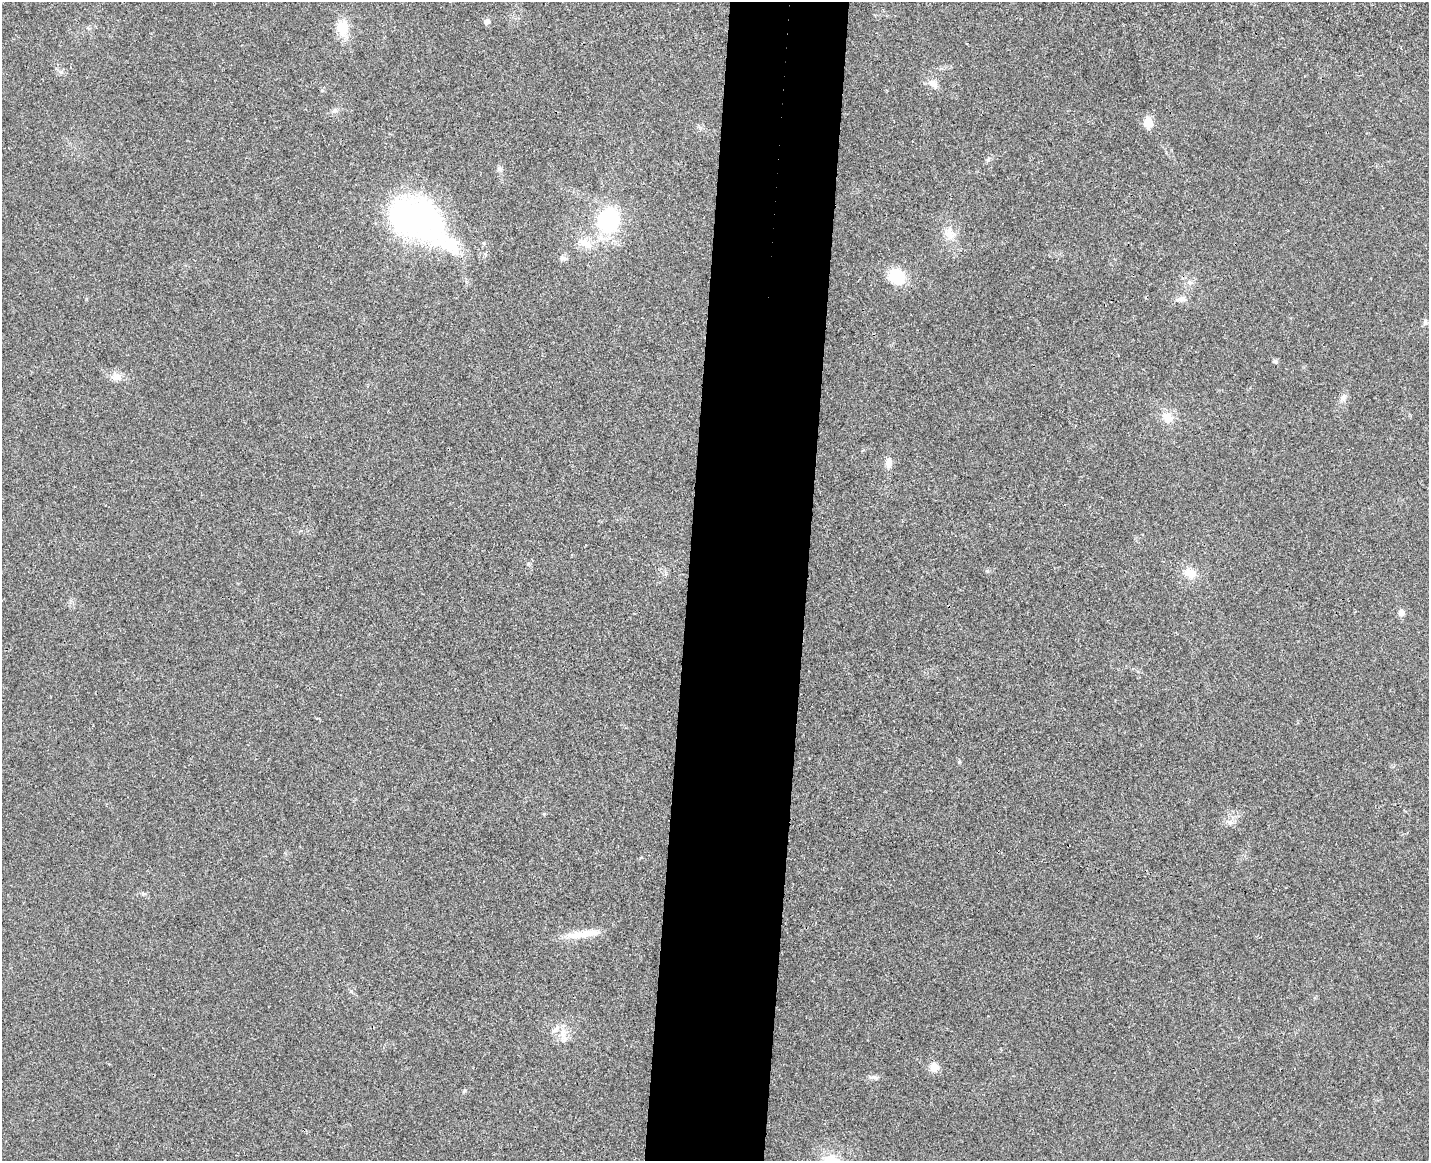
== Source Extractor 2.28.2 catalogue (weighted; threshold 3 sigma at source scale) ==
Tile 8 of 3 x 4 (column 2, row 3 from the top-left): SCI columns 1597-3023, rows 1172-2330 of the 4732 x 4672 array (HDU 1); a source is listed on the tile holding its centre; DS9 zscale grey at full resolution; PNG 1431 x 1163 px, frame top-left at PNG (2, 2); no overlay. Shown black and unused: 8% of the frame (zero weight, under 3 of 4 exposures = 6% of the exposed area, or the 3 px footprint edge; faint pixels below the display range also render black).
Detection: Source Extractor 2.28.2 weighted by HDU 2 'WHT'; one run over the whole footprint, this tile lists its part. Background 0.0215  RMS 0.0063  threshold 0.0286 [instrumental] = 3 sigma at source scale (4.5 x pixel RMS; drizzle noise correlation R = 1.50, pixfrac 1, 0.05/0.05 arcsec/px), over >= 5 px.
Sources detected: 30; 1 inside a brighter listed object's ellipse — not listed separately; the other 29 listed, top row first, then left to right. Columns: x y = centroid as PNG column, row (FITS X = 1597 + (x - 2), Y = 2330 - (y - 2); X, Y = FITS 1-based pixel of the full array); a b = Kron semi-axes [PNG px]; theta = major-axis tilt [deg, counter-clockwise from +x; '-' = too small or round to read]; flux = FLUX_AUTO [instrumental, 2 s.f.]
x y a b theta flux
487 21 6 5 - 3.5
342 28 16 12 -75 12
933 84 13 8 -46 4.2
1148 123 13 10 -75 6.5
988 160 6 5 - 1.1
499 169 7 5 -47 1.5
416 218 48 34 -12 180
608 220 21 20 - 53
950 234 16 12 -81 7.5
584 243 17 11 -13 7.6
563 258 9 6 16 2
897 277 17 14 -31 19
1190 282 8 6 -43 1.9
1182 299 11 6 1 2.5
1425 322 7 4 -71 1.1
1275 361 6 5 - 1
116 377 13 9 11 4.6
1343 398 11 6 84 2.6
1167 417 15 12 -37 7.1
889 463 12 8 84 4
1190 573 14 11 -26 7.4
1401 612 8 7 - 2.8
1230 822 10 6 -36 2.2
579 934 37 9 5 12
555 1030 7 4 71 1.5
562 1032 11 6 49 3.5
934 1067 11 10 - 5
874 1077 9 5 -3 1.9
832 1159 23 12 -12 11
Isophote crosses this tile's border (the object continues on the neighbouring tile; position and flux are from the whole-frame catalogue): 1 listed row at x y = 832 1159
Unlisted compact peaks at least as high as the median listed source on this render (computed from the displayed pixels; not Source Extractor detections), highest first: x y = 987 571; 959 762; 351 991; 61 72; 464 1091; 544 814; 528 564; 335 110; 143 894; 641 857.